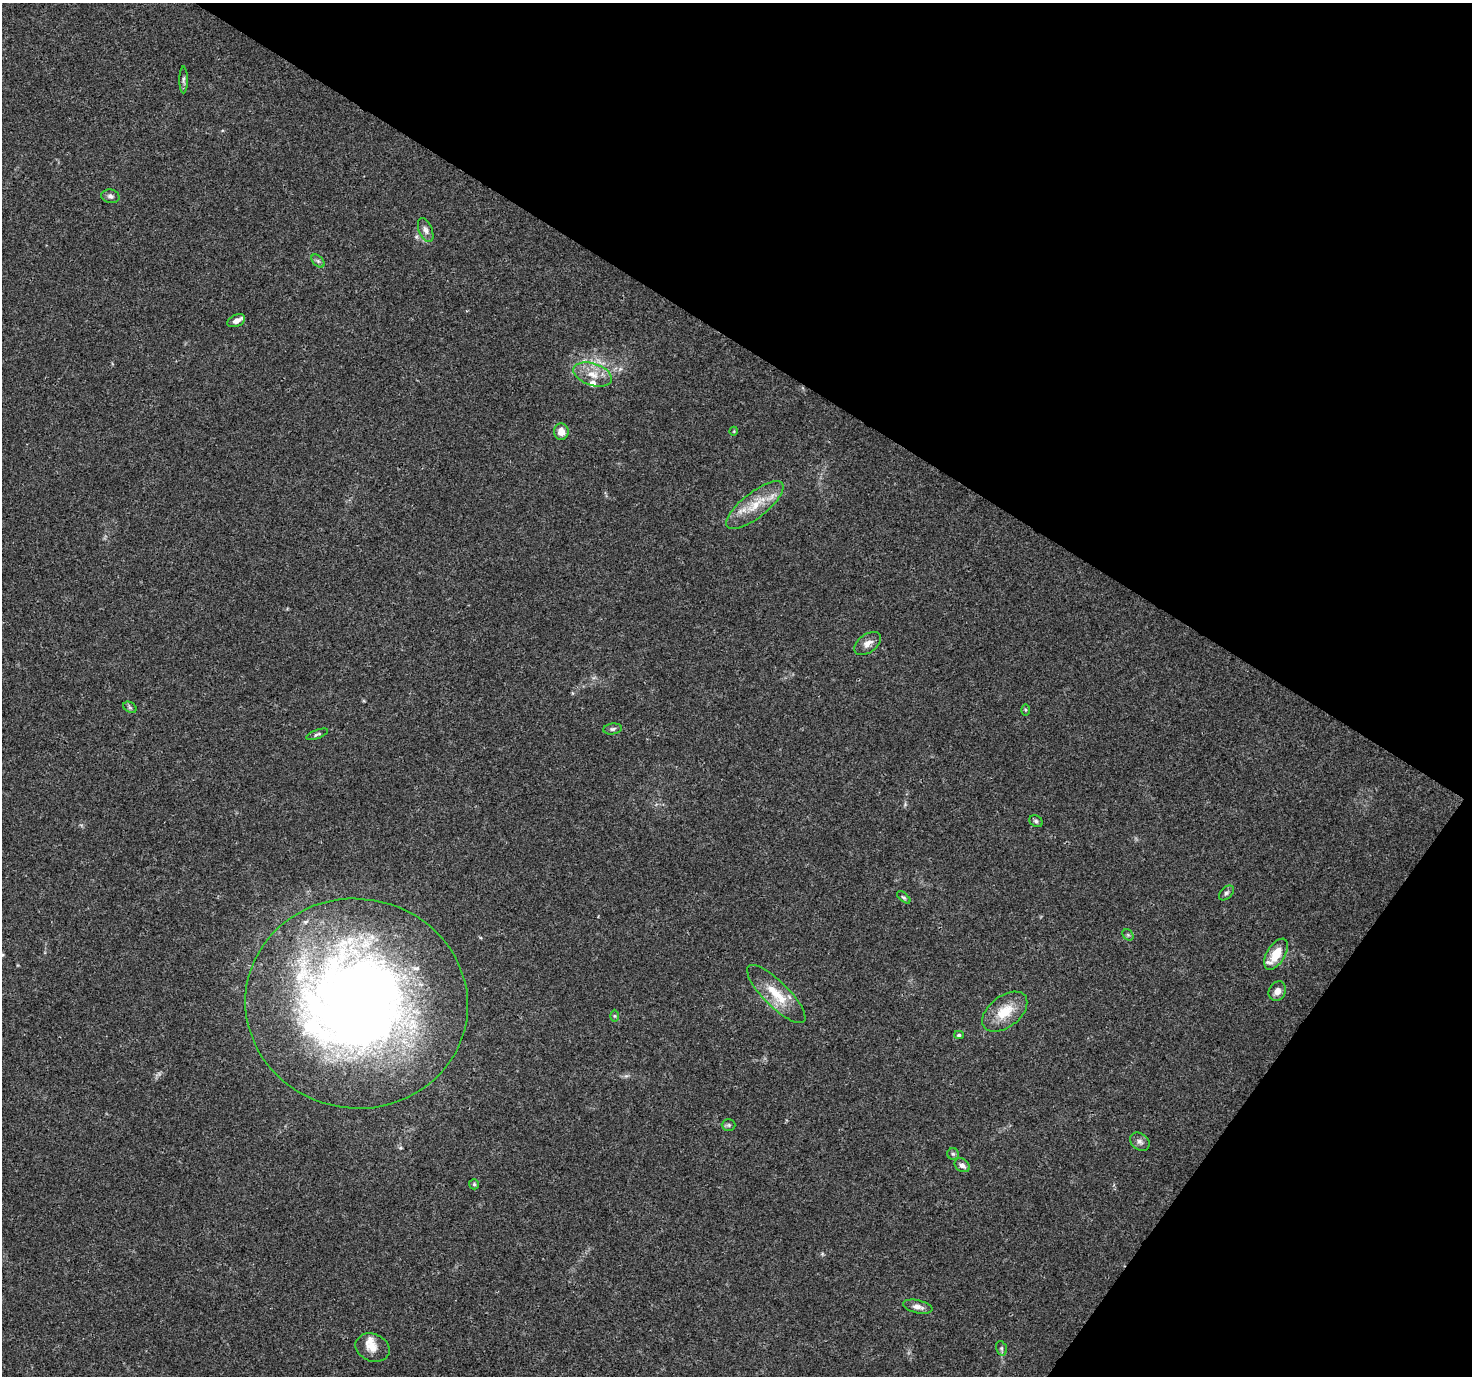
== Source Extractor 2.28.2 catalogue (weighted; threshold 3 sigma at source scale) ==
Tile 8 of 4 x 4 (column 4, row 2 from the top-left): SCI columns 4446-5915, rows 2981-4354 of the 5958 x 6028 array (HDU 1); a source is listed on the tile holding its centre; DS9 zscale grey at full resolution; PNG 1474 x 1378 px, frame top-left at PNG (2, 3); each listed source drawn as its Kron ellipse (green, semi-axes under 4 px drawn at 4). Shown black and unused: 32% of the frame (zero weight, under 3 of 4 exposures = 5% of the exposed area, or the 3 px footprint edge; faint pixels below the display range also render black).
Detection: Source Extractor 2.28.2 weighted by HDU 2 'WHT'; one run over the whole footprint, this tile lists its part. Background 0.016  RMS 0.0026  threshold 0.0118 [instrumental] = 3 sigma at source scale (4.5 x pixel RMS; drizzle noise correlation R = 1.50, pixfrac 1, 0.0396/0.0396 arcsec/px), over >= 5 px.
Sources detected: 38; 5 inside a brighter listed object's ellipse — not listed separately; the other 33 listed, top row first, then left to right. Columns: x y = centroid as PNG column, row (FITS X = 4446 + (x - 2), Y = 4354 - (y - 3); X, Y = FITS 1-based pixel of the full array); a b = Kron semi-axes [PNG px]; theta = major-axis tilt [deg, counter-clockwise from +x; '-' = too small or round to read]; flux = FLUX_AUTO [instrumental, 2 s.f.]
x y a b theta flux
184 80 13 4 -90 0.71
110 196 9 7 -11 0.81
426 230 13 6 -69 1.3
318 261 8 4 -45 0.64
236 321 9 5 25 1.4
593 374 20 11 -17 4.2
734 431 4 3 - 0.19
561 432 8 7 - 2.6
755 505 35 12 38 7.1
867 644 15 9 35 1.8
130 707 7 5 -32 0.54
1025 710 5 4 - 0.3
612 729 9 5 8 0.61
317 734 12 4 20 0.55
1036 821 7 5 -33 0.6
1226 893 9 5 45 0.67
904 897 8 4 -40 0.48
1128 935 6 5 - 0.41
1276 954 17 9 58 5.6
1277 991 10 8 60 1.7
776 994 39 12 -45 7.7
357 1003 111 105 -10 270
1005 1012 26 15 37 6.7
615 1016 6 4 -89 0.35
959 1035 5 4 - 0.51
729 1125 7 6 - 0.53
1140 1142 10 8 -36 1.1
953 1154 6 5 - 0.52
962 1165 8 6 -35 1.2
474 1184 5 5 - 0.37
918 1307 15 6 -13 1.5
372 1348 17 13 -24 3
1001 1348 7 5 -73 0.51